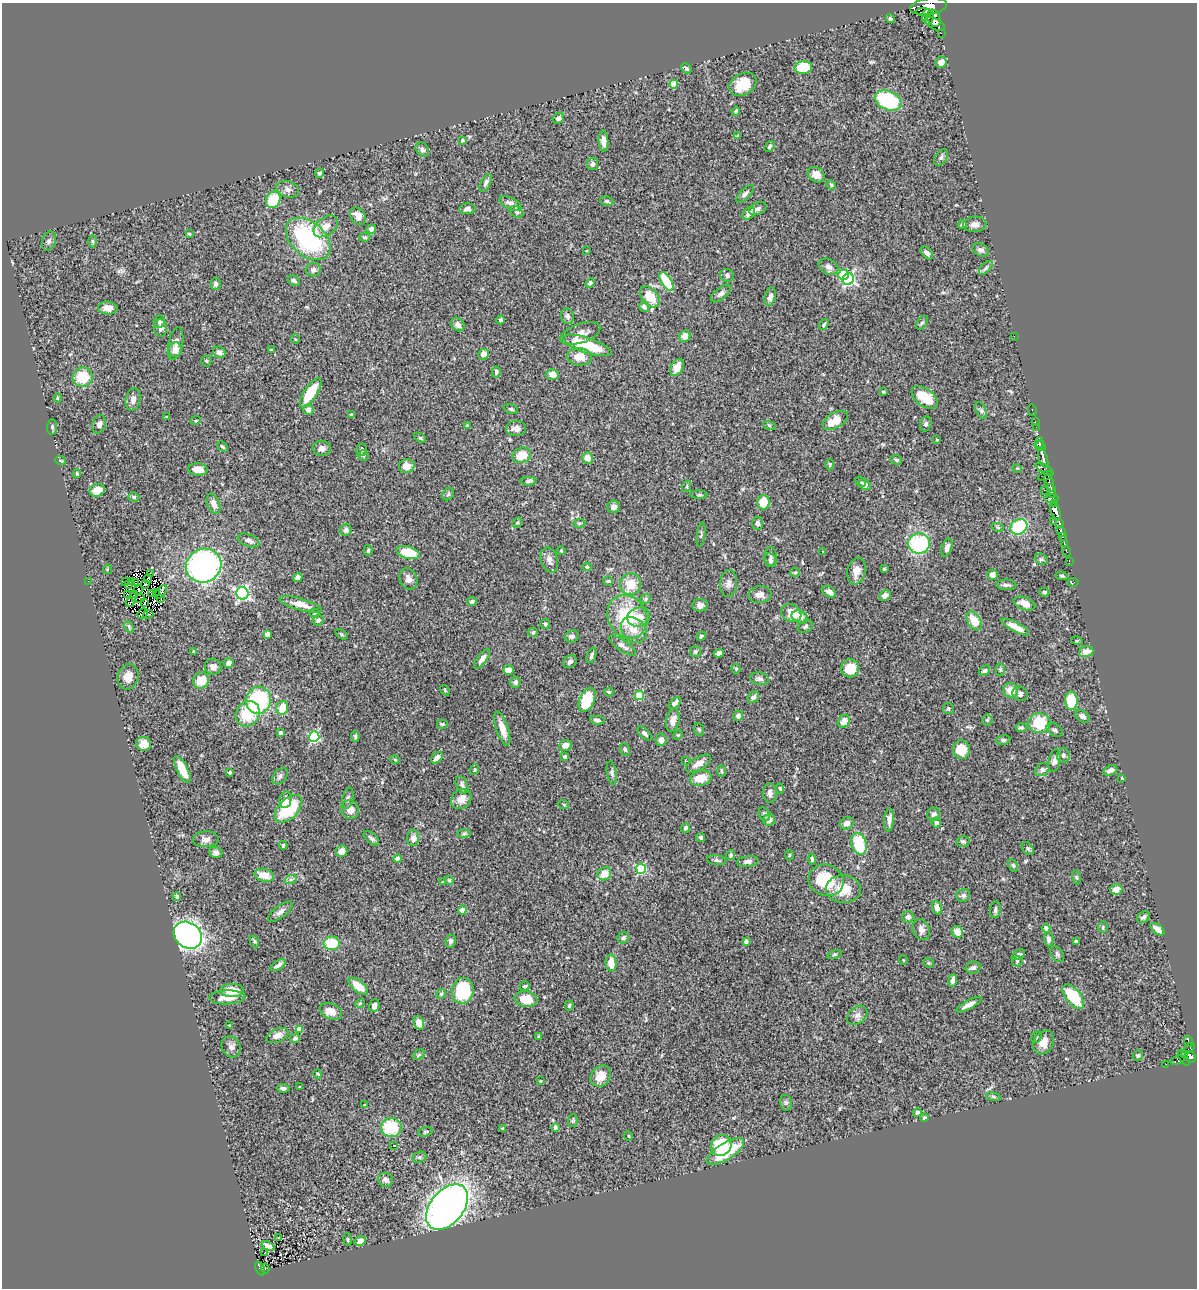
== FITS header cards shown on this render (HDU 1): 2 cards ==
NAXIS1  =                 1195
NAXIS2  =                 1286

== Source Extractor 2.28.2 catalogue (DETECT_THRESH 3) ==
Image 1195 x 1286 px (HDU 1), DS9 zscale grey, 1 PNG px = 1 image px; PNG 1199 x 1290 px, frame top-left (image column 1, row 1286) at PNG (2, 3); each listed source drawn as its Kron ellipse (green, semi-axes under 4 px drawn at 4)
Background 0.914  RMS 0.049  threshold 0.146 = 3 sigma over >= 5 px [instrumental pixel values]
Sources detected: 444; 4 with non-positive FLUX_AUTO (blend fragments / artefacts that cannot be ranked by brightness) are neither listed nor drawn; the other 440 listed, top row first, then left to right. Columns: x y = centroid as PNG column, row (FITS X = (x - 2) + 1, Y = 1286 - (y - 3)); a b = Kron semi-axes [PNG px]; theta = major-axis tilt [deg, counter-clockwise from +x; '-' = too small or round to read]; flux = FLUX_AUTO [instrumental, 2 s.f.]
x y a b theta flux
929 7 18 8 9 3200
924 12 8 3 -7 49
928 17 8 6 -86 520
890 18 5 4 - 5.7
934 18 9 6 -66 1100
935 24 11 5 -29 1100
941 33 3 2 - 3.8
941 62 6 5 - 29
803 68 9 6 6 110
686 69 5 4 - 6.5
674 84 4 4 - 65
743 84 14 10 30 80
888 100 14 9 -24 230
736 111 4 3 - 5.5
558 118 6 5 - 8.5
738 136 4 4 - 3
462 140 3 3 - 4.4
604 141 10 5 -86 18
770 146 6 4 47 4.9
422 149 7 6 - 8.8
941 157 9 5 56 8.6
593 164 6 5 - 9.3
319 173 4 4 - 8.4
816 175 9 7 -35 24
486 183 9 5 63 9.8
831 185 5 4 - 3.9
288 189 12 8 -18 15
745 194 11 5 46 9.7
273 200 8 7 - 89
607 201 7 4 -11 6.3
510 203 12 5 -26 15
467 209 8 5 3 11
758 209 9 6 23 12
517 212 7 5 -36 7.3
749 213 7 5 46 19
358 216 9 7 -54 27
975 224 11 8 3 18
962 225 4 4 - 7.4
326 226 14 9 37 29
371 229 5 4 - 15
189 234 4 3 - 3.4
365 237 5 4 - 5.3
308 239 26 17 -41 400
49 241 10 6 72 9.9
92 241 6 4 -88 3.9
981 250 8 6 -25 12
586 251 3 2 - 2.1
927 253 7 4 -49 11
828 267 10 7 -28 14
986 268 8 4 45 6.6
313 270 7 6 - 9.4
727 275 7 6 - 7.8
844 275 5 5 - 110
848 279 6 5 - 480
294 281 6 4 -31 7.7
666 281 10 5 -60 130
590 283 5 4 - 7.6
216 284 6 5 - 6.7
721 294 12 5 39 11
650 297 12 7 -49 67
770 297 9 5 77 17
644 307 5 4 - 11
108 308 10 6 -4 21
567 316 8 6 -73 10
501 320 4 3 - 5.9
160 321 6 5 - 5.5
922 323 8 5 53 6.1
458 325 7 6 - 16
824 325 6 4 52 4.5
161 328 9 6 -86 14
580 333 21 9 19 27
685 336 6 5 - 24
1014 336 2 2 - 8.3
295 339 5 3 - 2.7
176 344 17 7 79 19
587 345 25 7 -18 140
175 350 7 6 - 29
271 350 3 3 - 2.9
219 352 6 5 - 12
483 354 5 5 - 21
579 357 13 8 -4 44
206 361 5 5 - 4.2
677 367 9 6 61 41
496 372 5 4 - 7.3
552 374 6 5 - 26
83 377 10 9 - 85
883 392 4 3 - 3.6
310 393 17 6 56 93
925 397 15 8 -37 76
57 398 5 3 - 3.2
133 399 11 7 78 17
511 409 7 4 -20 5.5
308 410 5 5 - 16
981 410 9 5 -63 7
1032 410 6 3 -76 19
352 414 4 3 - 4.9
167 416 4 2 - 2.7
196 420 5 3 - 2.7
835 420 14 7 29 54
1035 422 3 2 - 10
99 424 9 6 75 12
926 424 8 5 71 7.1
467 425 4 4 - 2.8
769 425 6 4 -20 3.5
52 427 7 5 88 6
1036 427 2 2 - 13
516 428 10 7 3 18
420 438 7 3 -36 3.8
937 440 4 2 - 2.5
1039 443 5 3 - 270
1040 446 6 4 -30 530
222 447 6 3 -44 5
322 448 9 7 -7 15
361 450 6 5 - 6.2
363 455 5 5 - 5.8
522 455 10 7 22 51
588 458 5 5 - 29
1043 458 10 3 -73 1100
896 460 6 4 -24 5.2
61 461 5 3 - 3
830 465 5 4 - 4.7
407 466 8 7 - 27
1017 468 4 3 - 2.7
198 469 9 6 -5 33
1045 469 10 3 -32 110
77 474 4 3 - 4.4
1045 476 7 3 21 150
529 481 8 4 4 6.8
860 482 6 4 -40 4.4
1049 483 9 3 -73 230
865 485 6 5 - 11
687 486 6 3 72 3.5
97 490 8 6 22 42
1045 490 3 2 - 28
1052 491 7 3 -78 220
448 494 6 5 - 6.1
699 495 8 3 0 4.7
134 497 6 4 -17 5
1051 499 7 4 5 230
763 502 7 6 - 64
1055 503 4 2 - 100
213 504 10 6 -68 20
614 507 6 6 - 18
1056 512 9 4 -70 1700
1053 521 2 2 - 36
517 522 5 4 - 3.8
579 523 6 4 7 4.7
758 523 6 5 - 9.1
1059 524 3 3 - 230
1019 527 9 7 34 200
998 528 6 4 -19 4.6
346 530 6 5 - 7.8
1061 531 5 3 - 350
701 534 12 4 82 5.9
1063 536 3 3 - 190
249 540 11 6 -20 12
919 543 11 10 - 270
1064 544 4 3 - 140
947 548 9 5 71 15
368 550 5 4 - 5.1
561 551 4 3 - 3.5
1067 551 5 2 - 58
823 552 3 2 - 3.3
408 553 12 6 -15 85
771 557 9 6 90 9.3
1041 559 6 5 - 5.7
549 560 13 8 -73 17
770 560 7 5 -65 8.1
1069 561 2 2 - 18
204 566 18 16 27 790
587 567 5 4 - 5.2
107 569 5 3 - 3
884 569 4 3 - 3.3
856 571 13 9 76 27
150 573 3 2 - 1.5
795 573 5 4 - 4
992 575 5 5 - 21
1062 576 6 4 -9 5.1
298 577 4 4 - 13
148 579 4 2 - 2.6
408 579 11 8 -67 16
88 581 2 2 - 6.4
126 581 4 2 - 5.9
131 581 4 3 - 5.7
608 581 5 4 - 4
135 582 3 2 - 2.7
1073 582 5 3 - 12
729 583 13 8 87 16
145 584 4 2 - 0.94
631 584 11 10 - 59
128 585 3 2 - 3.6
1006 585 10 5 -2 8.8
138 590 5 3 - 1.1
156 592 3 2 - 1.4
161 592 8 3 52 6
829 592 7 5 -31 16
1044 592 5 4 - 5.2
152 593 3 2 - 2.5
242 593 6 6 - 640
127 595 4 3 - 2.9
134 595 2 2 - 1.1
760 595 11 8 8 19
885 595 6 5 - 18
140 598 5 3 - 11
160 598 3 2 - 3.9
646 599 5 4 - 4.5
145 602 3 2 - 1.6
472 602 5 4 - 9.1
130 603 4 2 - 2.5
1024 603 11 6 -20 22
301 605 22 6 -16 32
700 605 7 6 - 12
142 613 6 3 49 7.4
314 613 5 4 - 4.6
791 613 10 8 -30 34
148 614 5 3 - 19
627 617 23 19 -61 170
639 617 11 9 13 35
800 617 8 6 -25 26
318 620 6 5 - 7.2
974 621 10 6 -58 55
545 624 5 5 - 5.9
129 627 6 4 -58 4.9
805 627 8 5 34 7.4
1015 627 15 5 -28 30
634 630 14 11 -44 36
533 632 5 4 - 7.2
267 634 4 4 - 24
341 634 7 3 -35 4.3
572 636 7 6 - 11
701 636 5 3 - 5.3
1077 641 5 3 - 2.9
623 646 16 5 -35 13
695 651 5 5 - 6.4
194 652 3 3 - 10
1086 652 7 5 18 25
719 653 5 4 - 14
591 655 8 3 70 6.8
482 659 12 5 54 17
570 662 7 5 35 8.9
228 663 5 5 - 16
213 667 8 7 - 19
850 668 9 9 - 56
736 669 5 4 - 3.4
508 670 5 5 - 25
1000 670 6 4 -87 5.1
984 671 6 4 32 6.2
128 677 13 10 73 27
759 679 9 6 -11 11
201 680 8 7 - 56
515 682 5 5 - 9.9
445 690 6 3 -54 2.9
1011 690 7 7 - 41
609 692 4 3 - 4.9
1020 694 8 7 - 10
639 696 4 4 - 100
753 697 6 5 - 11
259 700 13 12 - 290
587 700 13 7 67 100
1071 701 9 6 -87 110
675 703 7 4 40 14
282 708 7 6 - 50
948 708 5 5 - 6.2
248 714 13 11 59 110
738 716 5 5 - 9.2
1082 716 7 5 -38 11
597 720 7 4 -8 9.9
673 720 12 6 78 20
987 720 5 5 - 5.3
844 721 7 5 64 32
1039 723 11 10 - 110
442 724 6 5 - 4.5
1021 728 5 4 - 6.3
502 729 18 6 -72 39
699 729 6 5 - 4.6
1054 730 8 6 -34 8.4
281 733 3 3 - 11
645 733 9 5 -43 10
678 735 5 4 - 3.6
355 736 5 4 - 4.9
314 737 5 5 - 320
661 740 6 5 - 15
1003 740 7 4 9 6
144 744 8 7 - 24
565 745 6 5 - 23
625 750 6 5 - 5.4
961 750 9 8 - 66
1063 755 7 6 - 11
565 757 4 3 - 8
437 758 7 4 47 16
395 760 5 3 - 2.7
685 760 3 2 - 1.9
1055 761 12 5 77 12
698 764 14 6 29 23
182 769 14 5 -64 59
475 770 5 4 - 4.1
1042 770 8 6 33 8
1110 770 7 4 21 16
721 771 6 4 -89 3.9
230 773 3 3 - 4.6
612 773 12 5 -80 9.2
280 776 9 6 47 11
701 778 11 7 12 45
1122 778 3 2 - 2.5
462 785 9 5 -65 9.2
780 788 5 4 - 5.3
770 793 9 7 -89 14
348 798 11 5 78 8.7
461 799 11 9 44 30
285 800 8 6 81 18
564 805 5 3 - 3
288 809 17 9 46 170
350 810 9 9 - 25
764 814 7 5 -63 7.3
934 814 6 6 - 9.5
769 820 6 5 - 19
889 820 11 5 86 15
847 823 7 6 - 21
936 823 5 4 - 7.4
685 828 5 4 - 9.9
464 834 7 4 2 6.4
371 838 9 5 -40 8.5
413 838 8 6 89 14
701 838 5 4 - 5.3
206 839 13 8 3 16
963 841 6 5 - 6.5
859 844 11 7 -73 130
283 845 4 3 - 3.9
1028 848 7 5 -51 6.1
342 851 6 5 - 26
216 852 6 5 - 10
731 855 5 3 - 5.2
789 855 5 3 - 3.2
398 859 4 4 - 28
812 859 5 3 - 7.3
717 860 9 5 -9 8
748 861 11 5 9 14
1013 865 7 4 -62 5.1
641 869 5 5 - 270
604 874 7 6 - 39
264 875 10 6 -13 37
1077 877 7 3 -81 4
291 879 6 4 18 6.7
449 880 4 3 - 3.5
826 880 18 15 -18 140
442 882 3 2 - 3.2
843 889 17 14 -4 67
1116 889 6 5 - 18
963 895 7 6 - 9.1
177 896 4 4 - 6.2
937 908 7 4 -70 17
462 910 4 4 - 46
995 910 8 5 84 9.1
280 912 15 6 37 14
908 917 6 5 - 14
1143 917 7 5 36 9.6
1103 927 5 5 - 5.2
1046 928 4 4 - 17
1157 929 8 4 -38 17
921 930 11 8 -68 16
957 932 6 5 - 34
188 935 15 12 -37 1200
623 938 6 5 - 6.7
1049 939 7 4 -87 10
254 941 6 3 -63 4.2
450 941 6 5 - 9.1
746 941 4 3 - 11
1076 942 4 3 - 6.6
332 943 8 7 - 110
835 954 7 3 19 4.9
1057 954 8 6 -61 7
1018 955 7 4 26 7.6
903 960 5 3 - 2.2
1017 961 5 5 - 6
611 963 8 5 -85 47
928 963 5 4 - 4.4
278 965 8 4 33 11
973 968 8 6 12 11
952 981 6 4 80 15
358 986 12 5 -39 52
525 986 5 4 - 5.6
232 990 12 6 1 54
463 991 13 11 82 180
441 994 5 4 - 4.1
1073 996 14 7 -50 130
227 997 18 7 2 39
526 999 11 7 -8 65
360 1003 5 3 - 3
969 1004 14 4 28 19
374 1006 6 5 - 15
569 1006 5 3 - 4.9
331 1011 11 7 -24 28
857 1015 11 8 39 16
419 1023 7 5 -67 24
229 1025 3 2 - 2.1
299 1029 4 4 - 29
277 1035 12 6 22 18
538 1037 4 3 - 3.1
1036 1037 6 5 - 5
295 1038 5 4 - 6.7
1188 1041 5 3 - 76
1044 1042 12 9 59 29
231 1047 11 9 -61 15
1189 1048 7 3 44 86
1185 1054 3 3 - 74
419 1055 6 4 31 4.5
1138 1055 5 4 - 4.6
1190 1057 6 5 - 270
1184 1058 9 3 -60 73
1177 1060 7 4 22 43
1166 1064 2 2 - 4.5
318 1074 4 3 - 2.8
601 1076 11 9 50 38
540 1081 3 3 - 2.8
299 1087 2 2 - 1.9
283 1088 6 4 -1 7.6
993 1097 7 4 -9 4.9
786 1103 8 6 -77 6.6
365 1105 4 3 - 2.8
917 1113 4 4 - 9.5
924 1118 4 3 - 5.4
573 1121 6 5 - 4.5
391 1127 10 9 - 140
555 1127 4 3 - 9.7
503 1129 3 2 - 3.3
425 1132 7 4 16 4.9
628 1136 5 3 - 3
394 1145 2 2 - 2.7
721 1145 11 9 49 110
725 1152 21 8 32 130
419 1157 7 5 21 6.8
386 1180 8 6 -24 13
447 1207 26 16 50 2000
279 1238 3 3 - 32
348 1239 6 3 -81 3.4
360 1241 6 5 - 17
268 1246 7 4 -27 17
265 1253 3 2 - 4
265 1268 5 3 - 14
260 1269 7 3 -65 84
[4 non-positive-flux detections neither listed nor drawn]